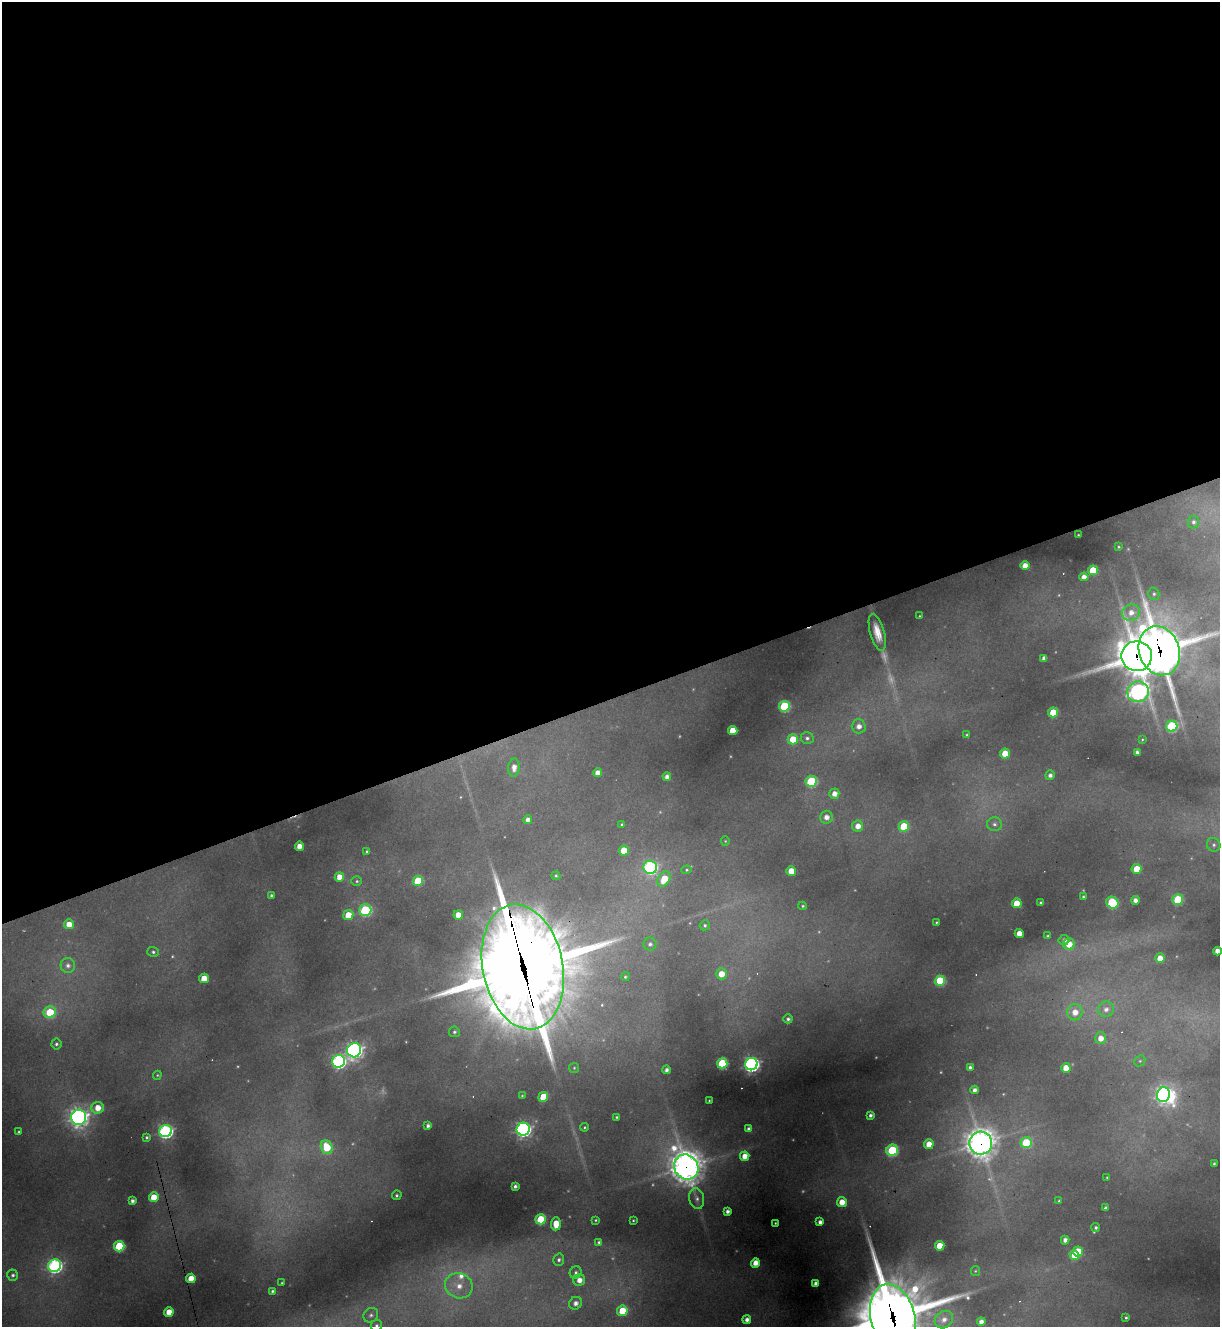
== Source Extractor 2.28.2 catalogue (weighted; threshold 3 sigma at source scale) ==
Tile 2 of 4 x 4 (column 2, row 1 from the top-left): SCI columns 1485-2702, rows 3975-5299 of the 5283 x 5299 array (HDU 1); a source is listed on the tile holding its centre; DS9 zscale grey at full resolution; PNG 1222 x 1329 px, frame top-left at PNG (2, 2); each listed source drawn as its Kron ellipse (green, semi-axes under 4 px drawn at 4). Shown black and unused: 53% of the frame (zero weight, under 3 of 4 exposures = <1% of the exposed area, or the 3 px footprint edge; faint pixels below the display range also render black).
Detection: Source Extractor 2.28.2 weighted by HDU 2 'WHT'; one run over the whole footprint, this tile lists its part. Background 0.287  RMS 0.011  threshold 0.0512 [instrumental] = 3 sigma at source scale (4.5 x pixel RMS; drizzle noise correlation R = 1.50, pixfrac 1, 0.05/0.05 arcsec/px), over >= 5 px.
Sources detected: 184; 11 too faint to see at this stretch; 1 inside a brighter object's white glare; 5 cosmic-ray / hot-pixel residue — neither listed nor drawn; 2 inside a brighter listed object's ellipse — not listed separately; the other 165 listed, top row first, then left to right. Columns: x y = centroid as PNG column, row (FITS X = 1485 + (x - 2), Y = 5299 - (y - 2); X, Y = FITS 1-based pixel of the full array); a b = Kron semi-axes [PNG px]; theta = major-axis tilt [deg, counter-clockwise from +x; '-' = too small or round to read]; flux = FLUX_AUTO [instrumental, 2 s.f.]
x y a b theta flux
1193 522 6 5 - 3.4
1078 535 3 2 - 0.78
1119 547 4 3 - 1.5
1025 566 4 4 - 12
1093 570 5 5 - 36
1084 577 4 4 - 8.9
1154 594 6 5 - 2.5
1131 613 9 8 - 12
920 616 2 2 - 1
877 632 19 7 -74 18
1159 651 25 20 -70 3500
1137 656 15 15 - 2800
1044 658 4 4 - 6.1
1138 692 11 10 - 490
784 706 5 5 - 100
1053 712 5 5 - 33
859 726 7 7 - 8.3
1172 726 6 5 - 110
733 730 5 4 - 27
967 735 4 4 - 1.5
807 738 6 6 - 3.5
793 739 5 5 - 32
1142 739 4 3 - 1.1
1137 752 4 4 - 4
1005 753 5 5 - 27
514 768 9 5 87 9.4
597 773 4 4 - 9.7
1050 775 5 5 - 4.6
667 777 4 4 - 6.8
811 781 6 5 - 92
834 794 5 5 - 9.5
826 817 6 6 - 8.7
528 820 4 4 - 6.9
994 824 7 7 - 4.3
622 825 3 3 - 2.2
858 826 5 5 - 12
904 826 5 5 - 47
725 841 4 4 - 1.3
1214 845 7 6 - 3.8
299 846 4 4 - 13
624 850 5 5 - 27
367 851 4 3 - 2.4
650 867 7 6 - 220
1137 869 5 5 - 27
687 870 5 4 - 1.6
791 871 5 4 - 20
556 876 4 4 - 1.7
339 877 5 5 - 16
664 879 8 6 58 29
357 881 5 4 - 1.9
418 881 5 5 - 55
271 895 4 4 - 2.3
1083 896 3 3 - 1.4
1135 900 4 4 - 6.8
1178 900 5 5 - 72
1017 903 5 4 - 28
1041 903 3 3 - 2.8
1112 903 6 5 - 96
803 906 4 3 - 1.7
365 910 6 6 - 120
348 915 5 5 - 23
458 915 5 5 - 17
936 922 3 2 - 1
69 924 5 5 - 16
705 925 5 5 - 1.9
1019 933 4 4 - 13
1048 936 3 3 - 1.8
1064 940 5 5 - 4.9
650 944 6 6 - 3.9
1069 944 6 5 - 19
1217 951 4 4 - 10
153 952 6 5 - 2.7
1160 958 5 4 - 15
68 965 7 7 - 5.4
523 967 63 40 -79 17000
721 974 5 5 - 16
625 977 5 4 - 2
204 978 5 4 - 26
940 981 5 5 - 69
1106 1009 8 7 - 7
50 1012 6 6 - 45
1075 1012 8 7 - 14
788 1019 4 4 - 3.1
454 1032 5 5 - 2.6
1100 1038 6 5 - 11
56 1044 5 5 - 2.8
354 1050 7 7 - 480
339 1061 6 6 - 300
1140 1061 6 5 - 1.9
722 1063 5 5 - 86
751 1064 6 6 - 410
970 1067 4 3 - 2.9
574 1068 5 5 - 1.5
1066 1068 5 4 - 16
667 1070 4 4 - 4.5
157 1075 4 4 - 1.3
975 1090 4 4 - 5.3
1163 1095 7 6 - 460
522 1096 3 3 - 1.1
543 1097 5 5 - 38
709 1100 3 2 - 0.8
98 1108 6 6 - 17
870 1115 4 3 - 3
79 1117 7 7 - 660
617 1117 3 3 - 1.6
428 1126 4 4 - 4.2
584 1127 4 4 - 1.5
523 1129 6 6 - 410
749 1129 4 4 - 4.5
165 1131 6 6 - 300
19 1132 3 3 - 1.4
147 1137 4 3 - 1.8
981 1143 11 11 - 1300
1026 1143 6 5 - 57
929 1144 5 4 - 18
327 1147 7 5 -72 38
892 1150 6 5 - 100
745 1156 5 4 - 15
1214 1163 3 3 - 1.5
686 1167 13 11 -53 1600
1107 1177 3 2 - 0.91
515 1186 4 3 - 3.5
397 1195 5 4 - 2.2
154 1197 5 4 - 26
697 1198 11 7 -77 6.1
132 1201 4 4 - 4.7
1059 1201 3 3 - 1.5
842 1202 5 5 - 17
1106 1208 4 3 - 3.5
728 1211 4 4 - 4.8
541 1219 5 5 - 58
596 1220 3 2 - 1.1
633 1220 3 2 - 1
820 1222 4 4 - 5.2
775 1223 3 2 - 0.97
556 1224 6 5 - 22
1096 1228 4 4 - 2.3
1065 1240 4 4 - 6.7
599 1242 4 4 - 2.3
119 1246 5 5 - 77
940 1246 5 4 - 25
1078 1251 5 5 - 29
1074 1255 5 4 - 26
559 1260 6 5 - 3.5
755 1263 5 4 - 13
55 1266 6 6 - 290
975 1271 5 4 - 1.3
576 1272 6 5 - 3.2
13 1275 5 5 - 2.9
191 1278 5 4 - 21
579 1280 6 5 - 11
282 1283 3 2 - 0.97
816 1284 4 4 - 5.8
459 1286 14 12 -22 21
272 1291 3 3 - 2.1
575 1303 7 6 - 7.4
622 1311 5 5 - 40
169 1312 5 4 - 22
371 1315 8 6 42 3.9
893 1317 33 22 -75 7400
1126 1317 3 3 - 1.5
747 1320 4 4 - 6.1
944 1320 10 8 38 8.5
981 1322 4 4 - 7.3
377 1326 6 5 - 3
Overlapping masked pixels (flux is a lower limit): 6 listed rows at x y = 1159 651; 1137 656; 523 967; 981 1143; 686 1167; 893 1317
Isophote crosses this tile's border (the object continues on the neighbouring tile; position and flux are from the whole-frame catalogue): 4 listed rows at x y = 1159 651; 1217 951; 893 1317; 377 1326